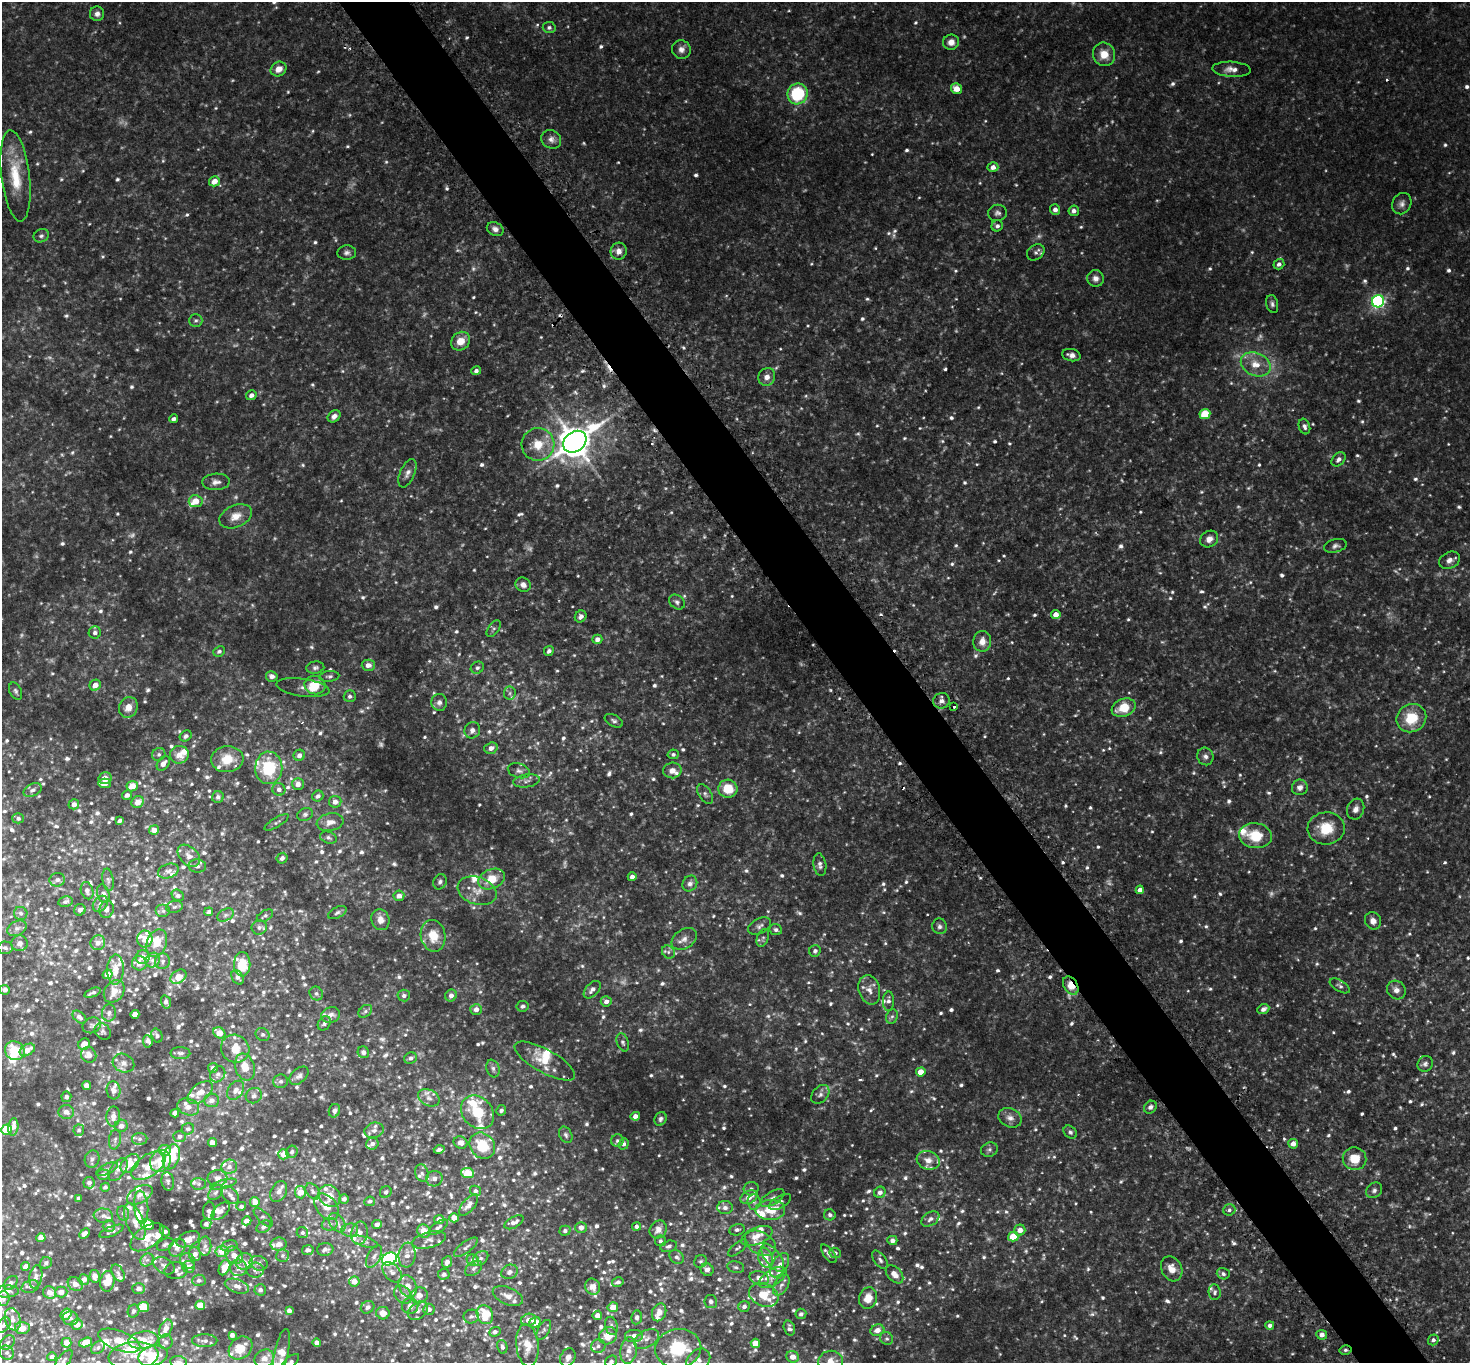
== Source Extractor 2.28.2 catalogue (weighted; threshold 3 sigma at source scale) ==
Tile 6 of 4 x 4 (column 2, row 2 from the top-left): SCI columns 1509-2976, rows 3043-4403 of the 5953 x 5945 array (HDU 1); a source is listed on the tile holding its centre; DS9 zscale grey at full resolution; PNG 1472 x 1365 px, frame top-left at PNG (2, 2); each listed source drawn as its Kron ellipse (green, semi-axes under 4 px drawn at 4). Shown black and unused: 5% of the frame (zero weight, under 2 of 3 exposures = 3% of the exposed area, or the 3 px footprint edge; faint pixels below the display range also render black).
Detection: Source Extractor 2.28.2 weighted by HDU 2 'WHT'; one run over the whole footprint, this tile lists its part. Background 0.139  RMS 0.011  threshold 0.0513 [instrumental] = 3 sigma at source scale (4.5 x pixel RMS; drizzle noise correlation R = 1.50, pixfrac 1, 0.05/0.05 arcsec/px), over >= 5 px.
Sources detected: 1445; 73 too faint to see at this stretch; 1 inside a brighter object's white glare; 7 cosmic-ray / hot-pixel residue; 1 long thin detection or spike segment (spike, bleed or trail) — neither listed nor drawn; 127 inside a brighter listed object's ellipse — not listed separately; of the other 1236, all 500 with FLUX_AUTO >= 2.79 (the completeness limit of this list) listed and drawn (736 fainter detections not listed), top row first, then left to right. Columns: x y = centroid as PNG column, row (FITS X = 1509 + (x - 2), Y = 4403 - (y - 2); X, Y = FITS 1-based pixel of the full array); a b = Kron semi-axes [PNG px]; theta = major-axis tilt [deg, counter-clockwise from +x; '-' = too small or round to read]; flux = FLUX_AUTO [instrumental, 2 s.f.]
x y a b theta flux
97 14 7 7 - 5
549 28 6 5 - 3.4
951 42 8 7 - 8.2
681 49 9 9 - 6.3
1104 54 12 11 - 15
279 69 8 7 - 9.2
1232 69 19 7 -3 9.2
956 89 5 5 - 13
798 94 10 10 - 62
551 139 10 9 - 5.8
993 167 5 5 - 6.6
15 176 46 14 -83 42
214 181 5 5 - 11
1402 204 11 9 62 5.6
1055 210 5 5 - 4.2
1074 211 5 5 - 4.8
997 213 9 8 - 4.1
997 226 6 5 - 3.6
495 229 9 6 -26 5
41 236 8 6 24 3.3
619 251 8 8 - 7.2
1036 252 9 7 35 3.8
347 253 9 7 4 3.9
1279 264 5 5 - 4.2
1096 278 8 8 - 5.6
1378 301 6 6 - 260
1272 304 9 5 -75 3.2
196 320 7 6 - 2.9
460 341 10 8 41 14
1071 355 9 6 -13 5.6
1256 364 15 11 -24 17
476 371 5 4 - 3.4
767 377 9 8 - 6.9
251 395 5 5 - 5.6
1205 414 5 5 - 40
334 416 7 5 42 4.9
174 419 4 3 - 3.2
1304 427 8 5 -71 3.8
575 442 12 10 39 2200
538 444 16 16 - 25
1339 459 8 6 44 5
407 473 15 7 66 6.2
216 482 14 8 3 6.5
196 501 7 6 - 14
236 516 17 11 23 13
1209 539 9 8 - 7.6
1335 546 11 6 15 4
1450 560 11 8 26 6.4
523 585 8 7 - 5.9
677 602 8 6 -37 3.5
1056 614 5 4 - 9.8
581 616 6 5 - 4.1
494 629 9 5 53 2.8
95 632 6 6 - 3.8
597 639 5 4 - 6.3
982 641 10 9 - 10
219 651 6 5 - 3
549 651 5 4 - 3.5
368 665 6 5 - 7.5
315 668 9 6 8 3.2
477 668 7 5 30 3
272 676 6 5 - 4.9
329 676 10 5 6 3.1
95 685 6 5 - 8.8
315 685 10 9 - 21
303 688 27 9 -8 6.9
16 691 9 6 -65 3
510 693 6 6 - 3.1
350 696 6 6 - 3.4
942 701 8 7 - 5.5
439 702 8 8 - 5
128 707 10 9 - 11
954 707 3 3 - 3.4
1124 708 12 9 21 25
1411 718 15 14 - 33
614 721 10 5 -27 3.1
472 730 8 7 - 5.4
186 736 6 5 - 3.2
491 748 7 5 19 6.4
159 754 7 6 - 3.1
673 754 5 5 - 2.8
179 755 9 9 - 11
299 755 6 5 - 4.6
1205 756 9 8 - 4.7
227 759 16 13 5 21
163 764 8 5 52 6.7
269 768 16 13 89 53
672 770 9 8 - 8.3
519 771 11 7 -17 4.4
105 778 6 6 - 7.3
526 781 13 6 9 5.2
105 783 6 5 - 9.6
298 784 6 6 - 6.5
132 786 6 5 - 16
1300 787 8 7 - 6.3
279 789 6 6 - 4.5
728 789 9 9 - 26
33 790 10 6 24 4.1
705 794 11 6 -56 3.8
127 795 5 4 - 4
318 796 6 5 - 3.7
218 797 6 5 - 3.8
138 802 6 5 - 11
335 802 6 6 - 6.5
74 804 5 5 - 5
1356 809 10 8 70 6
305 814 8 6 23 2.9
18 818 5 5 - 2.8
120 821 4 3 - 3.3
277 822 14 4 31 2.9
330 822 13 8 11 8.6
1326 828 19 16 6 31
154 830 5 4 - 8.2
1255 836 16 12 -8 32
328 838 8 5 -19 2.9
189 856 13 9 -45 9.3
282 858 6 5 - 3.7
820 865 11 6 -81 5
197 866 9 6 -3 4.6
168 871 11 7 19 4.5
632 877 4 4 - 5.7
492 879 14 10 20 24
57 880 8 6 10 4.1
108 880 11 5 -82 3
440 882 8 6 66 3.5
690 884 8 7 - 4.6
1140 890 4 4 - 7.2
87 891 9 6 -73 4.6
477 891 20 13 -18 17
103 894 9 6 -74 4.8
178 895 6 5 - 3.6
399 896 5 5 - 6.6
65 902 7 5 10 3.2
100 904 9 6 52 4.3
174 907 8 6 15 3.1
107 909 8 7 - 4.7
80 910 6 5 - 3.4
163 911 7 6 - 3.5
209 912 4 3 - 2.9
21 913 7 6 - 2.8
337 913 10 5 28 3.1
225 915 9 5 27 2.8
265 916 9 5 30 2.9
380 920 10 9 - 8.7
1373 921 9 8 - 7.5
760 926 12 7 27 4.5
940 926 8 7 - 3.7
259 927 7 7 - 3.9
17 928 10 7 26 4.3
776 930 6 5 - 3.1
433 936 16 12 -78 21
763 938 9 5 68 3.2
145 939 8 7 - 9.6
684 939 14 9 33 7.6
20 943 8 8 - 4.7
98 943 7 7 - 6.3
157 943 14 10 68 21
5 948 7 6 - 2.9
815 951 6 5 - 3.5
668 952 7 6 - 3.2
143 957 7 7 - 7.4
153 960 8 6 44 4.8
163 961 7 7 - 3.8
139 963 7 7 - 9.5
242 964 12 8 89 31
115 970 15 8 89 15
108 974 5 4 - 8.7
178 977 9 6 35 16
238 977 8 5 -57 3.7
1071 985 10 7 -57 15
1340 986 11 5 -31 3.2
5 990 5 5 - 4.8
592 990 10 6 47 5.9
869 990 15 10 -74 10
1396 990 10 8 -45 7.2
114 991 12 9 54 15
92 993 8 3 21 3.2
316 993 7 6 - 3
404 996 6 6 - 3.6
451 996 6 5 - 5.9
606 1001 5 5 - 5.3
888 1001 10 5 88 4.4
166 1002 7 4 -72 3.3
523 1006 6 5 - 3.4
476 1009 6 5 - 6.8
1263 1009 6 5 - 5
365 1011 8 5 40 2.8
109 1013 8 7 - 3.8
135 1014 4 4 - 12
331 1015 9 7 23 5.3
79 1017 8 5 -41 4.4
892 1017 7 6 - 2.9
324 1023 7 6 - 3.2
92 1025 9 7 24 3.5
103 1031 9 7 -51 3.1
219 1033 6 5 - 16
263 1034 7 6 - 3.1
157 1035 7 5 -72 3.1
148 1041 6 4 -83 3.2
623 1042 9 5 -71 3
84 1044 6 5 - 8.6
235 1049 14 13 - 19
27 1050 8 5 31 9.6
15 1051 10 9 - 26
363 1052 6 5 - 3.5
180 1053 10 6 -1 3.6
89 1055 8 7 - 9.1
411 1058 6 5 - 3.8
545 1061 34 11 -29 24
123 1063 11 9 -25 6.4
1425 1064 8 7 - 3.5
245 1067 14 9 -71 17
213 1068 5 5 - 4.7
493 1069 9 6 -70 3.9
921 1072 5 4 - 14
218 1074 8 7 - 3.8
299 1076 11 7 41 4.4
281 1081 7 7 - 3.4
87 1085 5 4 - 6.6
113 1090 9 7 -85 6.3
236 1090 10 7 54 6.5
200 1093 15 8 39 13
820 1094 10 7 48 4.9
254 1096 8 7 - 3.7
66 1097 5 5 - 3.1
429 1098 11 8 -27 6.4
211 1100 7 6 - 5.9
188 1107 11 8 -17 7.6
1150 1107 7 5 45 4.1
501 1110 5 4 - 3.1
334 1111 7 5 67 4.4
66 1112 8 7 - 6.1
477 1112 18 15 -46 38
175 1113 4 4 - 9.1
113 1116 10 7 87 7.9
635 1116 5 4 - 6
1010 1118 12 9 -25 7
660 1119 7 6 - 3.1
121 1126 6 6 - 6.1
13 1127 9 5 83 7.6
188 1129 6 5 - 2.8
7 1130 5 5 - 32
79 1130 5 5 - 2.8
374 1130 9 7 15 4.8
1070 1132 7 5 -41 3
566 1135 8 6 -63 3
180 1136 6 5 - 3.7
115 1139 10 6 81 3.4
140 1139 7 6 - 3
617 1141 6 6 - 2.8
460 1142 7 6 - 6.8
212 1143 4 4 - 10
372 1144 6 5 - 5.3
624 1144 5 5 - 3.1
1293 1144 5 5 - 8.6
482 1146 14 12 -49 35
439 1149 5 3 - 3.2
164 1150 6 5 - 12
989 1150 8 7 - 3.3
292 1152 6 5 - 3.2
283 1154 5 5 - 9.2
171 1157 13 8 70 46
92 1159 9 7 73 3.8
1355 1159 12 11 - 21
928 1160 12 9 -18 9.6
160 1161 11 10 - 22
130 1164 11 7 46 24
148 1166 19 10 35 19
229 1167 8 7 - 5.1
107 1169 12 5 24 3.6
118 1170 13 7 52 5.8
422 1173 9 6 -73 3.7
467 1173 6 5 - 33
103 1175 6 5 - 4.5
217 1178 10 8 3 6.1
434 1179 8 7 - 6.1
168 1181 9 6 -78 3.1
89 1183 6 5 - 4
199 1184 7 6 - 2.9
224 1184 13 4 15 3.5
105 1187 4 4 - 3.1
751 1189 7 7 - 3.5
1374 1190 9 7 43 3.7
279 1191 11 7 63 6
313 1191 9 6 -51 3.4
476 1191 5 5 - 3.1
215 1192 9 6 49 3.1
300 1192 6 5 - 14
386 1192 6 5 - 3.2
880 1192 6 5 - 5.6
140 1195 14 8 30 8.1
230 1195 10 7 -45 4.3
329 1196 12 10 -41 13
749 1197 9 6 25 11
79 1198 4 4 - 3.4
772 1198 14 6 31 5.5
344 1199 5 5 - 4
370 1201 5 5 - 2.9
255 1202 5 5 - 8.8
754 1202 8 6 -88 3.7
780 1202 12 6 31 4.6
469 1205 13 6 49 6.8
241 1206 5 4 - 3.1
141 1207 17 7 -85 7.9
326 1207 15 10 -51 15
725 1208 7 6 - 5.1
770 1210 15 10 1 25
1229 1210 6 5 - 3.5
209 1211 9 6 84 4.7
221 1211 11 6 42 5.9
123 1213 7 5 -75 3
830 1215 6 5 - 3.3
103 1216 9 7 -5 4.7
263 1217 12 5 -43 3.1
454 1218 4 4 - 12
439 1219 5 4 - 6.8
930 1219 10 6 34 5.3
247 1221 5 4 - 5.8
135 1222 19 8 -68 12
514 1222 10 5 29 5.1
337 1223 10 7 -55 5.1
206 1224 5 5 - 4.2
330 1224 8 6 15 3.2
377 1224 5 4 - 4.9
148 1225 7 5 -13 27
109 1226 6 6 - 5.9
636 1226 4 4 - 3.1
264 1227 8 5 32 3.9
438 1227 11 5 34 3.9
581 1227 6 5 - 6.8
658 1229 9 8 - 8
350 1230 8 6 7 4.7
737 1230 8 5 12 3.2
1020 1230 5 5 - 9.4
112 1231 13 4 22 3.9
165 1231 6 3 -48 3.2
424 1231 7 6 - 13
565 1231 5 5 - 3.1
84 1233 6 4 45 5.1
302 1233 6 5 - 2.8
359 1233 11 8 80 8.2
757 1236 16 8 22 12
147 1237 19 10 35 15
1013 1237 5 5 - 25
41 1238 4 4 - 12
188 1239 12 7 24 8.3
429 1240 17 8 14 7
892 1240 5 4 - 4.6
660 1241 5 5 - 2.8
365 1242 13 5 -16 3.2
760 1243 17 11 -30 12
165 1244 9 5 27 3.2
279 1244 8 6 7 9.1
205 1246 9 6 89 4.3
229 1246 8 5 13 3
669 1246 8 5 13 3.2
466 1247 14 5 37 4
177 1248 9 7 54 5.4
738 1248 12 5 40 3.3
325 1249 8 6 5 4.2
308 1250 6 5 - 3.7
222 1251 6 5 - 19
835 1253 6 5 - 2.8
195 1254 7 6 - 6.7
829 1254 11 5 -53 4.1
234 1255 9 7 -48 11
407 1255 12 8 83 7.2
282 1256 6 6 - 2.8
374 1256 12 6 61 5.2
677 1257 8 6 -42 3.3
765 1257 10 7 -72 13
481 1258 8 6 40 3.5
773 1258 16 7 -54 8.8
389 1259 8 6 27 230
147 1260 7 6 - 3.3
473 1260 6 5 - 7.6
880 1260 11 5 -54 3.6
187 1261 8 7 - 4.3
701 1261 7 6 - 3
244 1262 9 8 - 6.9
447 1262 6 5 - 4.9
46 1263 6 5 - 2.8
259 1263 9 7 -15 5
780 1265 13 7 58 9.2
26 1266 4 4 - 5.8
164 1266 11 7 -31 4.5
189 1267 6 6 - 6.4
736 1267 8 5 -12 2.9
224 1268 8 5 66 15
239 1268 8 8 - 7
474 1268 10 6 39 3.5
1172 1269 13 10 -63 12
176 1270 11 8 7 5.5
255 1270 8 7 - 3.9
707 1270 7 6 - 5.8
392 1272 12 7 -48 5.5
510 1272 8 7 - 5.2
118 1273 9 5 -60 3.6
444 1274 6 5 - 3.3
894 1274 11 7 -48 11
1223 1274 6 5 - 3.4
95 1276 6 5 - 7.2
36 1277 11 6 79 4.6
773 1277 15 8 33 8.3
759 1278 10 6 -14 7.3
84 1280 5 5 - 6.6
199 1280 7 6 - 3.5
107 1281 10 7 81 19
354 1281 5 5 - 9
618 1282 6 4 11 4.1
11 1283 8 5 47 3.7
75 1284 8 6 -31 7.9
781 1285 11 6 57 5.5
237 1286 12 6 -17 6.7
408 1286 11 8 -67 8.8
30 1287 9 6 17 3.4
593 1287 8 7 - 8.5
139 1288 6 5 - 4.9
260 1290 6 5 - 3.5
7 1291 12 6 4 5.9
49 1292 7 6 - 7.6
61 1292 6 5 - 5.9
1215 1292 8 6 -84 2.8
403 1295 10 7 -48 5.2
419 1295 9 8 - 8.2
764 1295 15 11 -23 27
508 1296 16 8 -22 9.1
3 1298 7 6 - 4.2
868 1298 11 9 71 16
711 1301 6 6 - 4.1
200 1305 5 4 - 20
410 1306 8 8 - 5.5
744 1306 6 5 - 3.6
143 1307 6 5 - 27
368 1307 7 6 - 4.4
613 1307 5 5 - 13
429 1309 5 5 - 5
289 1310 4 4 - 4.5
133 1311 7 5 63 2.8
418 1311 11 8 41 6.3
659 1312 9 7 68 8.7
383 1313 6 6 - 9.4
66 1314 6 5 - 14
801 1314 5 5 - 3.5
485 1315 10 8 -64 45
597 1315 5 4 - 9
471 1316 7 7 - 4
637 1317 7 5 83 3.5
71 1318 8 7 - 3.6
13 1319 11 7 -74 6.9
528 1320 8 6 11 7.2
535 1323 6 5 - 14
77 1324 5 5 - 11
3 1325 8 6 49 3
1270 1325 4 4 - 4.2
611 1326 9 6 -77 3.4
22 1328 7 6 - 11
166 1328 9 6 65 7.7
789 1328 8 5 -72 3.9
544 1330 11 5 61 3
877 1330 7 5 19 8
495 1332 6 5 - 3.5
232 1335 4 4 - 4.7
1322 1335 5 5 - 5
608 1336 9 8 - 17
634 1336 9 6 4 11
647 1339 13 8 30 7.5
887 1339 7 6 - 2.8
143 1340 15 8 8 16
1433 1340 5 5 - 3.9
119 1341 22 9 -21 20
205 1341 12 6 -1 4.5
86 1342 6 4 20 16
166 1342 7 7 - 3.8
7 1343 8 6 45 3
66 1343 5 5 - 9.8
317 1343 4 4 - 5.4
755 1343 5 4 - 16
527 1345 21 11 -84 19
598 1346 7 6 - 3.4
502 1347 7 5 -79 3.7
98 1348 8 5 40 3.2
241 1348 13 10 41 22
678 1348 23 19 7 57
629 1350 13 8 83 9.6
1345 1350 6 4 14 2.9
282 1352 23 7 78 21
7 1353 7 7 - 3.4
134 1356 25 14 6 19
153 1356 15 10 15 22
52 1357 5 4 - 3.7
568 1357 9 7 65 6.4
793 1357 6 5 - 11
264 1358 10 8 32 11
63 1360 13 5 53 3.9
611 1361 6 5 - 3.5
698 1361 13 10 45 8.6
831 1361 12 10 6 14
179 1362 8 6 -15 3.3
290 1362 11 5 43 3.9
Overlapping masked pixels (flux is a lower limit): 2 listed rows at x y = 1071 985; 1345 1350
Isophote crosses this tile's border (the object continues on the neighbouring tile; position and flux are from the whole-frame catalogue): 10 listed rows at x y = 3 1298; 3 1325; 241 1348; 282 1352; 63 1360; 611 1361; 698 1361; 831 1361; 179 1362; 290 1362